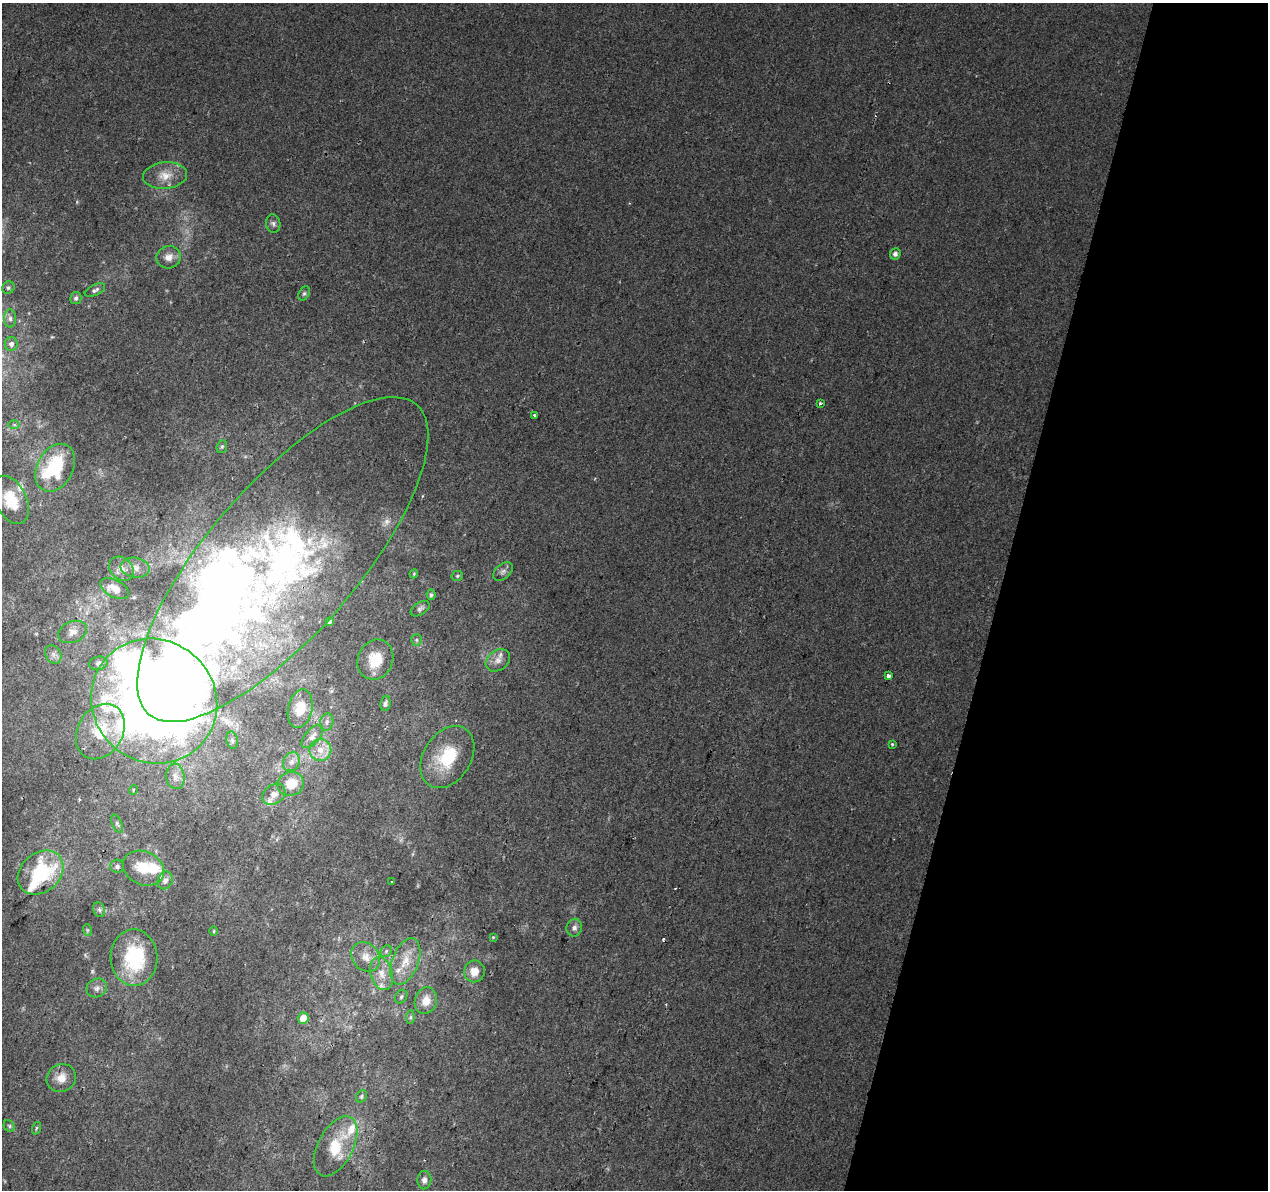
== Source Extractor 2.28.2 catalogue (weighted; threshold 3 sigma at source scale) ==
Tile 8 of 4 x 4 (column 4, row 2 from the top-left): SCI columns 3818-5083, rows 2704-3891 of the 5092 x 5344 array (HDU 1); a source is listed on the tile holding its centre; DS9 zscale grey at full resolution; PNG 1270 x 1192 px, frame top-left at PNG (2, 3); each listed source drawn as its Kron ellipse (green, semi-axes under 4 px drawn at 4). Shown black and unused: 21% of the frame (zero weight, under 2 of 3 exposures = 2% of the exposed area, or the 3 px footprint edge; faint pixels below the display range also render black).
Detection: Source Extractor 2.28.2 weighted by HDU 2 'WHT'; one run over the whole footprint, this tile lists its part. Background 0.00752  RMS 0.0036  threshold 0.0161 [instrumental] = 3 sigma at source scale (4.5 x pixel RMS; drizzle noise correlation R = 1.50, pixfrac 1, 0.0396/0.0396 arcsec/px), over >= 5 px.
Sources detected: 98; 4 inside a brighter object's white glare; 5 cosmic-ray / hot-pixel residue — neither listed nor drawn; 13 inside a brighter listed object's ellipse — not listed separately; the other 76 listed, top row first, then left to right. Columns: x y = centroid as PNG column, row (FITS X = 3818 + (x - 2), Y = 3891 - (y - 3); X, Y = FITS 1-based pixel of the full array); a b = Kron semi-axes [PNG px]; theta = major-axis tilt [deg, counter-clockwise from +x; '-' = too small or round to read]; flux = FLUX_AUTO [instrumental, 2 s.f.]
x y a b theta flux
165 176 22 13 5 5.4
273 224 9 7 -79 1.1
895 254 6 5 - 1.4
169 257 12 11 - 3
8 288 6 5 - 0.71
95 290 11 5 25 1.1
304 293 7 5 62 0.72
76 298 6 5 - 0.98
10 318 9 6 -90 1.3
11 344 7 6 - 1.4
820 404 3 3 - 1.8
534 415 3 3 - 1.6
14 425 6 4 -1 0.49
222 447 6 5 - 0.61
55 468 25 18 62 18
11 500 26 15 -64 11
283 559 205 75 49 210
135 568 14 10 -9 2.9
121 569 13 10 -42 3
503 571 11 7 41 1.4
414 574 4 4 - 0.39
457 576 6 5 - 0.55
115 589 15 9 -28 4.4
431 595 5 4 - 0.71
420 609 10 6 32 1
329 622 4 4 - 1.2
73 632 15 10 22 2.9
416 640 6 5 - 0.65
53 654 9 7 -59 1.4
375 660 20 17 67 7.6
498 660 13 10 35 2.8
98 663 9 6 14 0.99
888 676 3 3 - 6.5
154 701 64 61 -39 390
385 703 8 5 81 0.88
300 709 19 12 77 7.9
327 722 8 6 80 1.3
100 732 29 22 59 15
312 737 14 7 48 2.8
232 740 9 5 -78 0.87
892 744 3 3 - 0.43
320 750 11 11 - 4.3
447 757 33 23 57 18
292 762 10 8 60 2
175 776 13 9 -85 2.3
291 784 13 12 - 7
133 790 5 3 - 0.27
274 794 12 9 38 2.5
117 824 9 5 -66 0.88
117 866 7 6 - 1
144 868 21 16 -26 10
41 873 25 19 40 28
165 880 9 7 65 2
392 882 2 2 - 0.36
99 910 7 5 -68 0.84
574 928 9 7 72 1.5
87 930 6 4 -72 0.45
214 931 4 3 - 0.32
493 937 4 3 - 0.3
386 951 6 5 - 0.66
366 957 16 13 -49 4.3
134 958 28 23 -88 26
405 961 24 13 69 6.9
474 971 11 10 - 4
382 974 17 11 -73 4.8
97 988 10 9 - 1.8
401 997 7 5 59 0.74
426 1001 13 11 73 4.5
411 1017 6 4 89 0.59
303 1018 5 5 - 5.2
61 1078 15 13 30 4.3
362 1096 7 5 60 0.76
9 1126 6 5 - 0.61
36 1128 6 4 72 0.47
336 1146 32 17 62 13
424 1180 9 7 85 1.6
Overlapping masked pixels (flux is a lower limit): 1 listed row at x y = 283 559
Isophote crosses this tile's border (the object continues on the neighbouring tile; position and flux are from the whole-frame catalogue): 1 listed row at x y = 11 500